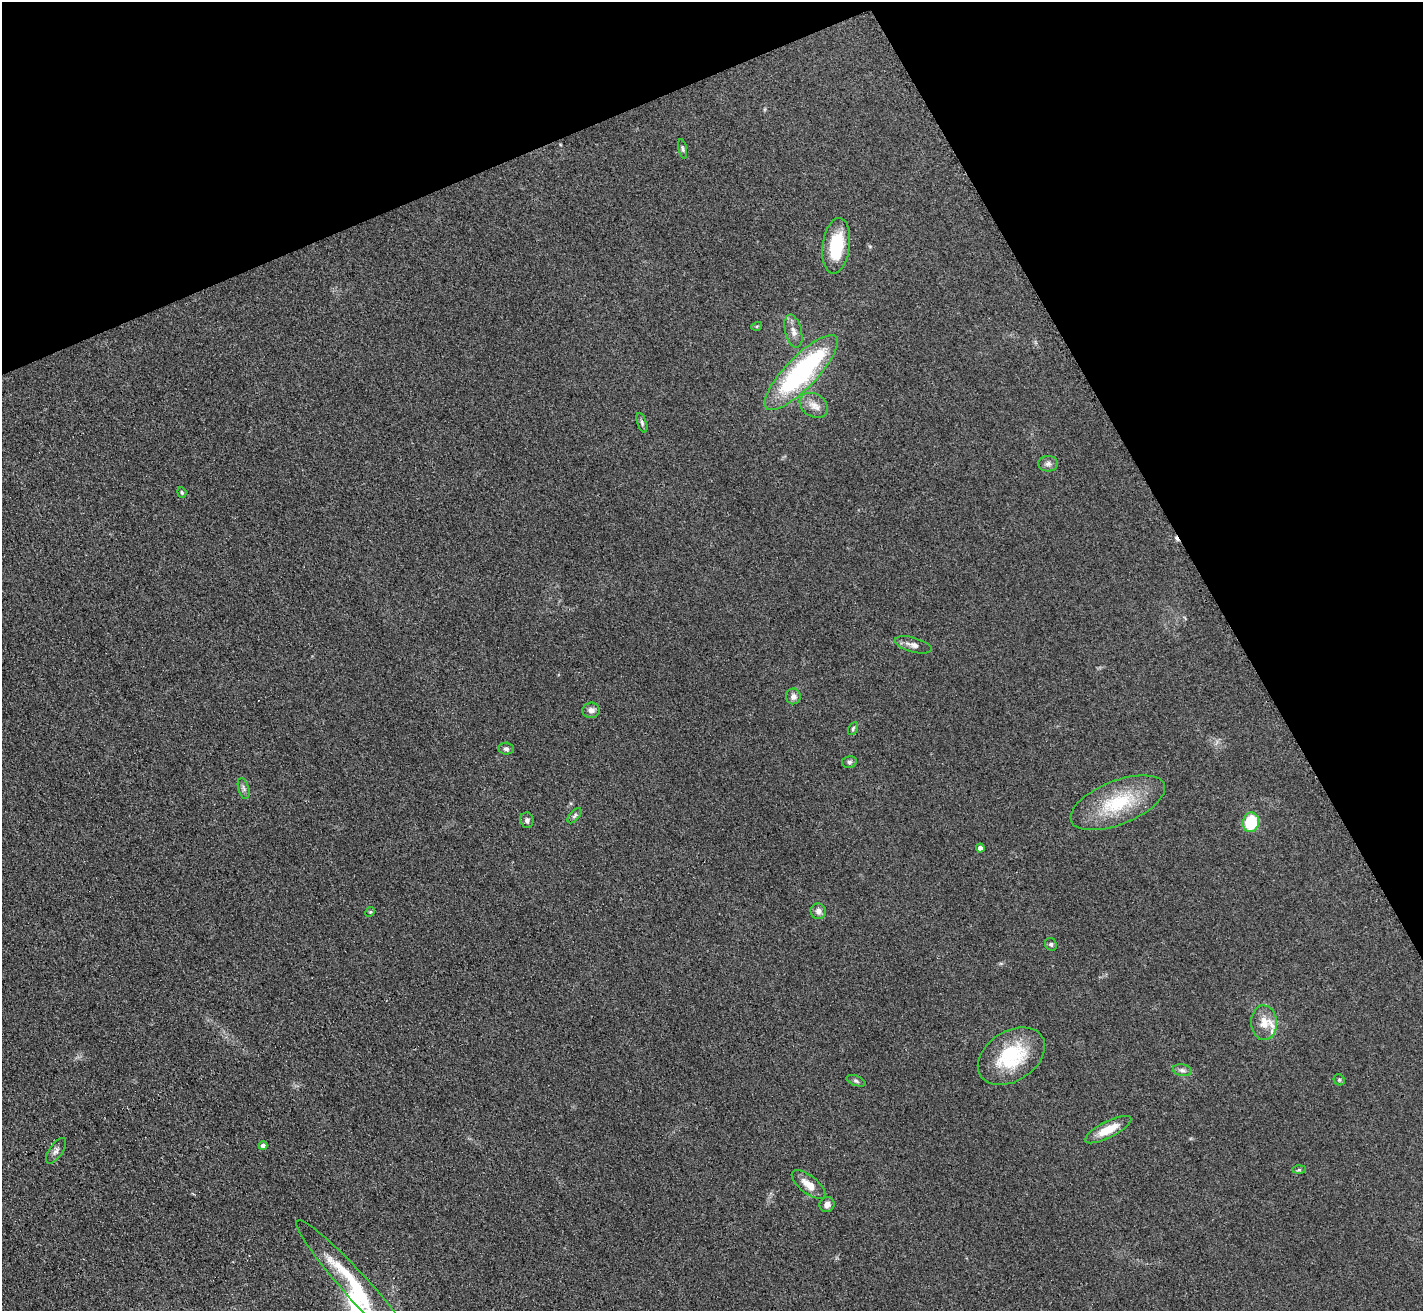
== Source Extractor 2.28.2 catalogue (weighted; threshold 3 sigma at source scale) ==
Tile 3 of 4 x 4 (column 3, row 1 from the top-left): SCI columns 2852-4272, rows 4083-5391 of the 5712 x 5686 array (HDU 1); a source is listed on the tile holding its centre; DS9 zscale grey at full resolution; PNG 1425 x 1313 px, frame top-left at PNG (2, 2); each listed source drawn as its Kron ellipse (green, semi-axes under 4 px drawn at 4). Shown black and unused: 23% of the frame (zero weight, under 2 of 3 exposures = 2% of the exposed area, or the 3 px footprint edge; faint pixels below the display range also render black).
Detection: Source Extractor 2.28.2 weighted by HDU 2 'WHT'; one run over the whole footprint, this tile lists its part. Background 0.127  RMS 0.012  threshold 0.0528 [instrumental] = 3 sigma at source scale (4.5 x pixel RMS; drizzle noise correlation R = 1.50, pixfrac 1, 0.05/0.05 arcsec/px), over >= 5 px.
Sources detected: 42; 2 inside a brighter object's white glare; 1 cosmic-ray / hot-pixel residue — neither listed nor drawn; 3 inside a brighter listed object's ellipse — not listed separately; the other 36 listed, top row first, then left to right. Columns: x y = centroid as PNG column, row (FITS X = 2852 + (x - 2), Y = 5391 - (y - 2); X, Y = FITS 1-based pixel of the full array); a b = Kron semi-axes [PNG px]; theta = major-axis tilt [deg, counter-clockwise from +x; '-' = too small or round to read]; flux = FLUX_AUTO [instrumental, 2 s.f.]
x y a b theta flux
683 149 10 4 -78 2.1
836 246 28 13 82 54
757 326 5 3 - 1.1
793 331 17 8 -76 8.4
801 372 50 16 46 180
814 405 15 11 -32 10
642 423 10 4 -71 2.6
1048 464 9 8 - 4.4
182 492 5 4 - 1.5
913 645 19 7 -15 6.7
793 696 8 7 - 5.3
591 710 8 7 - 5
853 728 7 4 64 1.9
506 749 7 6 - 3.3
849 762 7 5 12 2.5
244 788 11 5 -75 3.5
1118 803 50 22 22 70
575 816 9 5 49 2.5
527 820 8 6 -78 3.3
1251 822 10 8 80 49
980 848 4 4 - 7.1
818 911 8 7 - 4.9
370 912 5 4 - 1.2
1051 944 6 5 - 2.3
1264 1023 17 13 -87 17
1011 1056 36 24 33 68
1182 1070 9 6 -11 3.6
1339 1080 6 5 - 1.6
856 1081 10 5 -21 2.6
1108 1130 26 8 27 22
263 1146 4 4 - 5.3
56 1151 15 6 55 4.9
1299 1170 6 4 1 1.6
809 1185 20 9 -38 14
827 1205 8 7 - 5.5
357 1287 89 13 -48 64